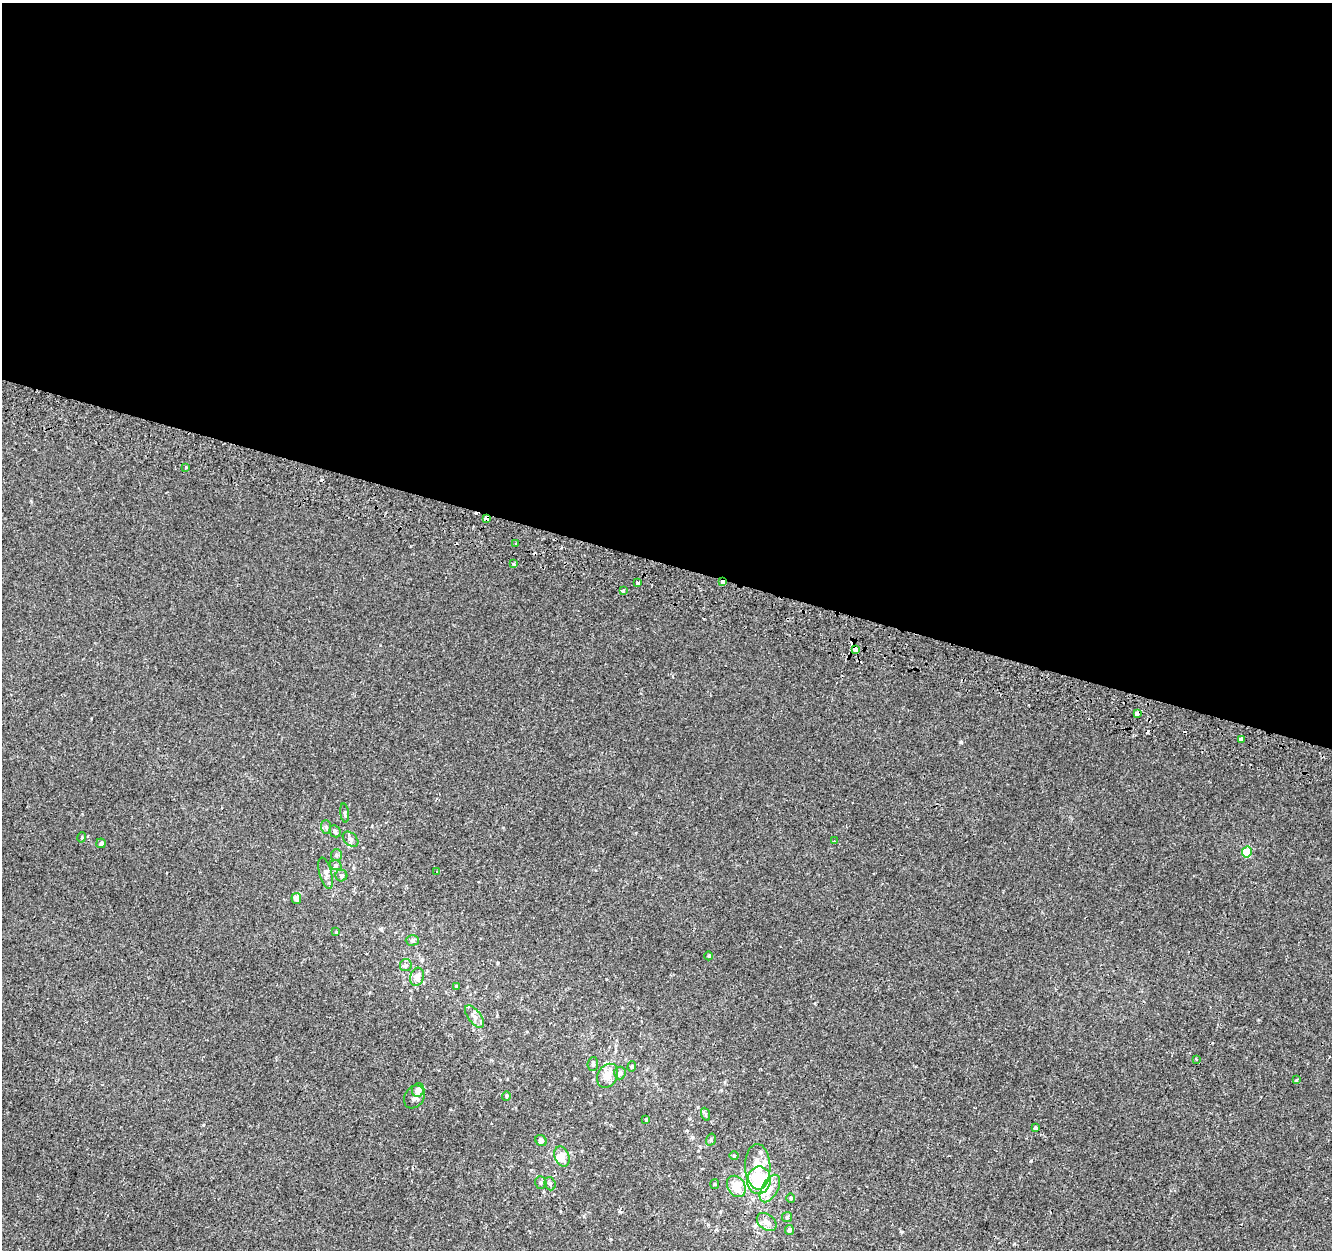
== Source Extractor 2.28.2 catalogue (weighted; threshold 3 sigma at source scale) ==
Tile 3 of 4 x 4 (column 3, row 1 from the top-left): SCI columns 2684-4013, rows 4065-5312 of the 5356 x 5574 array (HDU 1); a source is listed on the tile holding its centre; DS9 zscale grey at full resolution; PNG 1334 x 1252 px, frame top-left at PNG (2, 3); each listed source drawn as its Kron ellipse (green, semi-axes under 4 px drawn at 4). Shown black and unused: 45% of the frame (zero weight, under 2 of 3 exposures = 2% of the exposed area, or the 3 px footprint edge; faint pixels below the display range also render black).
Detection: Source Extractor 2.28.2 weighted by HDU 2 'WHT'; one run over the whole footprint, this tile lists its part. Background 1.95e-05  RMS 0.0028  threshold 0.0126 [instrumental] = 3 sigma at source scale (4.5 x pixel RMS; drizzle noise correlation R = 1.50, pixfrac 1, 0.0396/0.0396 arcsec/px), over >= 5 px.
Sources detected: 67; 6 cosmic-ray / hot-pixel residue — neither listed nor drawn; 3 inside a brighter listed object's ellipse — not listed separately; the other 58 listed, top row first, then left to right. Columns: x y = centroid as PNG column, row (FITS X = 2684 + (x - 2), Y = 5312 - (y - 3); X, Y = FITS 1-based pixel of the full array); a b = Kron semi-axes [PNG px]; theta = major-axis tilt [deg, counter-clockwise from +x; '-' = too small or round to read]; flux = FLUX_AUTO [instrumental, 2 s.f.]
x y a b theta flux
185 467 3 2 - 0.29
487 518 3 3 - 0.9
516 544 4 3 - 1.5
513 564 3 3 - 1
722 582 3 3 - 3.1
638 583 4 3 - 1.3
623 591 4 3 - 0.83
856 650 4 3 - 10
1137 713 3 3 - 2.7
1241 739 4 3 - 2.3
345 813 9 3 -84 0.43
326 827 7 5 -89 0.65
335 831 6 5 - 0.6
82 837 5 3 - 0.26
351 839 9 6 -42 0.84
835 841 4 3 - 0.27
101 843 5 5 - 0.65
1247 852 5 5 - 7.7
336 855 6 5 - 0.54
336 865 6 5 - 0.46
437 872 3 3 - 0.46
325 873 16 6 -75 1.2
341 875 6 6 - 0.58
296 898 5 5 - 1.3
336 932 3 3 - 0.19
412 940 7 5 1 0.53
709 956 4 3 - 0.25
406 965 6 5 - 0.56
417 977 9 7 75 1.6
456 986 4 3 - 0.26
474 1016 13 6 -52 1.4
1196 1059 3 2 - 0.22
593 1064 7 5 84 0.66
632 1067 5 4 - 0.36
620 1073 6 5 - 0.87
608 1076 13 9 59 3.2
1296 1080 3 3 - 0.59
418 1090 7 6 - 1.6
506 1096 4 4 - 0.33
414 1097 12 9 59 1.4
705 1114 7 4 -71 0.41
646 1119 3 3 - 0.3
1035 1128 4 3 - 0.73
711 1140 6 4 72 0.39
541 1141 6 5 - 0.78
734 1156 4 4 - 0.28
562 1157 10 7 -67 2.5
758 1167 23 12 -88 5.6
759 1180 14 11 81 22
541 1182 6 5 - 0.49
550 1184 7 5 -70 0.54
715 1184 5 4 - 0.31
736 1186 11 8 -59 4.9
770 1189 15 8 60 2.6
791 1198 5 4 - 0.3
787 1217 5 5 - 0.39
767 1222 11 7 -38 1.6
789 1230 5 4 - 0.69
Overlapping masked pixels (flux is a lower limit): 5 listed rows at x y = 487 518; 722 582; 856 650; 1137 713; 1241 739
Unlisted compact peaks at least as high as the median listed source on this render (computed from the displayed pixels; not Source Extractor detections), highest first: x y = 961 742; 1031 1161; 902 1232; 381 930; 620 1212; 203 1125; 31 501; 498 963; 692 1137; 611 1239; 372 826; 584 1216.